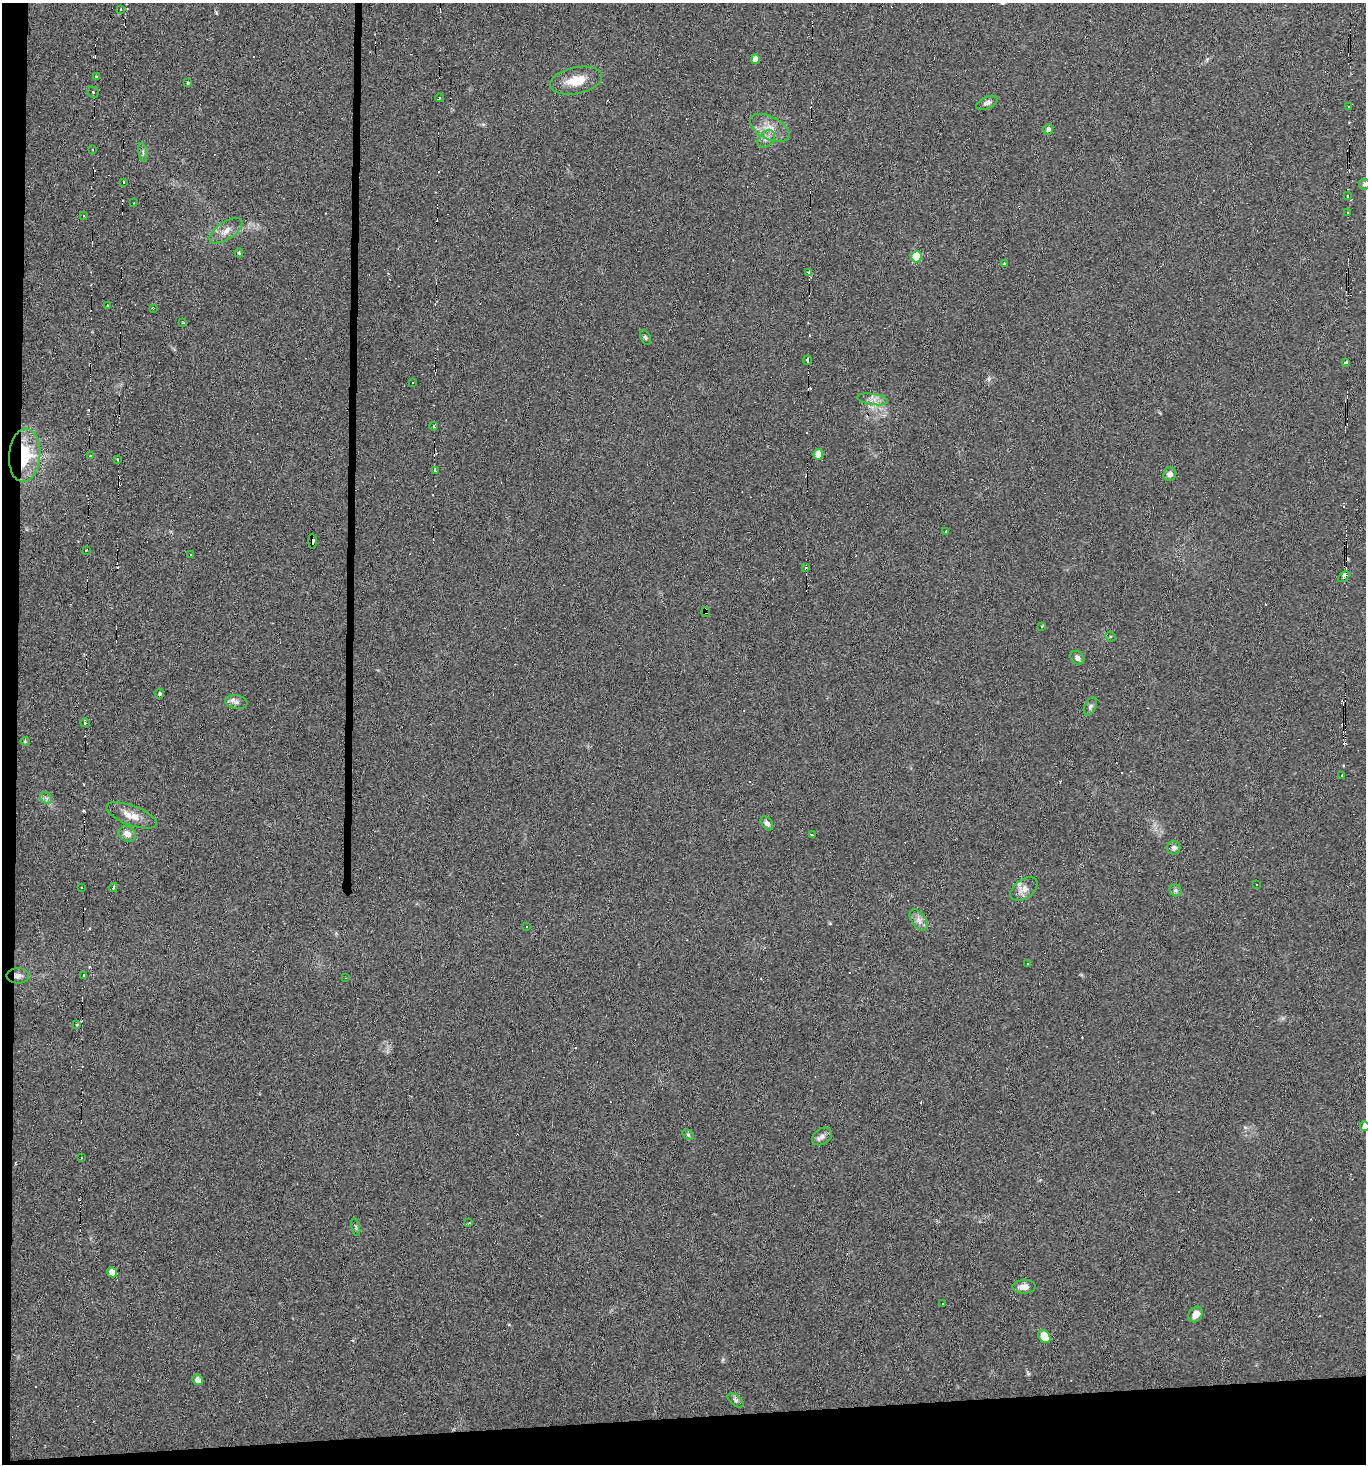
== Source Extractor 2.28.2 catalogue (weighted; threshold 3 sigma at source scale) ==
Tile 7 of 3 x 3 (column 1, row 3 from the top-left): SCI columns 147-1510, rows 1-1462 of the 4361 x 4392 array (HDU 1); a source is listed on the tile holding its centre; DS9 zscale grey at full resolution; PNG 1368 x 1466 px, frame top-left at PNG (2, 3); each listed source drawn as its Kron ellipse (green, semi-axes under 4 px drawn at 4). Shown black and unused: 5% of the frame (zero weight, under 3 of 6 exposures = <1% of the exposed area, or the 3 px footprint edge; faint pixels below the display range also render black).
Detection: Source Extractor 2.28.2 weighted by HDU 2 'WHT'; one run over the whole footprint, this tile lists its part. Background 0.0311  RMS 0.006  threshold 0.0246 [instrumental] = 3 sigma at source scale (4.09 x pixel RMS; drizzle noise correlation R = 1.36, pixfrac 0.8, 0.05/0.05 arcsec/px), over >= 5 px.
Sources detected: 156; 68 cosmic-ray / hot-pixel residue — neither listed nor drawn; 1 inside a brighter listed object's ellipse — not listed separately; the other 87 listed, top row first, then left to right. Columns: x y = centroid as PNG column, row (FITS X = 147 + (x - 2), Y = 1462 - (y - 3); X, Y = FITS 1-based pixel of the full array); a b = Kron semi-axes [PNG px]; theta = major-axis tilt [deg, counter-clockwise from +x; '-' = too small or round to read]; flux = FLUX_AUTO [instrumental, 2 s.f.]
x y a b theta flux
121 9 3 2 - 0.76
755 59 5 4 - 4.4
96 76 3 3 - 0.73
576 81 26 13 12 11
188 83 4 3 - 0.61
93 92 5 5 - 1.3
439 98 4 3 - 1
987 103 11 6 23 2
1348 106 3 3 - 0.84
770 128 21 11 -28 7.4
1048 129 5 5 - 2.3
766 139 10 7 47 2.5
93 150 3 3 - 0.61
143 152 9 3 -80 0.91
123 182 3 2 - 0.76
1364 184 5 5 - 0.98
1347 195 3 3 - 1.5
134 203 2 2 - 0.29
1347 213 2 2 - 0.7
84 215 4 3 - 0.42
226 231 19 8 34 5.1
239 253 4 3 - 0.63
916 257 5 5 - 23
1004 264 3 2 - 0.47
808 273 2 2 - 0.78
108 306 3 3 - 0.94
153 308 4 3 - 0.69
183 323 3 3 - 0.52
645 337 8 5 -67 0.99
807 360 4 3 - 1.1
1345 362 4 3 - 1.3
413 382 3 3 - 1.3
872 399 16 5 -9 3.3
434 426 4 3 - 1
818 454 5 5 - 6.6
25 455 27 15 86 28
91 456 3 2 - 0.53
117 459 4 3 - 0.57
435 471 4 2 - 0.57
1170 474 7 6 - 2.4
946 531 3 3 - 0.4
312 541 7 3 -89 36
86 550 3 2 - 1.1
191 554 3 3 - 0.54
806 567 3 2 - 1.3
1344 577 6 3 46 3.1
706 612 5 3 - 0.88
1041 626 3 3 - 2.2
1110 637 5 4 - 0.91
1077 658 8 6 -46 2.1
159 694 5 4 - 0.76
236 702 11 6 -9 2.2
1090 707 10 5 64 1.4
85 723 5 4 - 0.94
25 741 4 4 - 0.57
1342 775 3 2 - 0.42
46 798 7 5 -44 1.4
131 815 27 9 -21 6.9
767 823 8 5 -56 1.8
127 834 9 7 -32 3.8
812 835 4 2 - 0.48
1174 848 6 6 - 1.5
1256 885 3 3 - 6.7
81 887 3 2 - 0.4
113 887 5 3 - 0.64
1024 889 15 9 36 4.2
1175 890 6 5 - 1.2
919 920 12 7 -54 3
526 927 3 2 - 0.41
1028 964 3 3 - 1.1
83 975 3 3 - 2.5
18 976 11 7 -1 2.4
345 978 2 2 - 0.34
77 1024 3 3 - 2.1
1365 1126 5 4 - 3.5
688 1135 6 4 -31 0.79
822 1136 11 8 35 2.6
81 1158 3 2 - 0.38
469 1223 2 2 - 0.47
356 1227 9 3 -78 0.9
112 1272 5 4 - 5.7
1024 1287 12 6 2 3.3
942 1303 3 2 - 0.5
1196 1314 8 6 54 5
1044 1336 7 5 -54 14
198 1380 6 5 - 3.4
735 1400 9 5 -41 1.4
Overlapping masked pixels (flux is a lower limit): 4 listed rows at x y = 25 455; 312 541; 706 612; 18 976
Isophote crosses this tile's border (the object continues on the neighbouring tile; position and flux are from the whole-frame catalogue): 2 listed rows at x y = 1364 184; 1365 1126